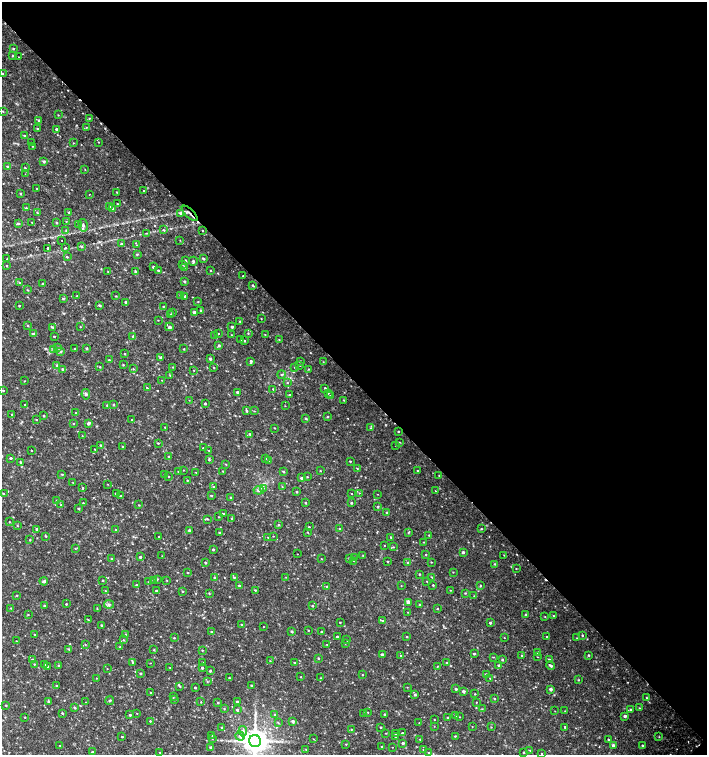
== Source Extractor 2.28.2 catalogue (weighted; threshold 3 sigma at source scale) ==
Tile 8 of 4 x 4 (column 4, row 2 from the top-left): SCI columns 4453-5862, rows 3013-4518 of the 6023 x 6029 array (HDU 1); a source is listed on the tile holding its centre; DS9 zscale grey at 2 x 2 block average (1 PNG px = mean of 2 x 2 image px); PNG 709 x 757 px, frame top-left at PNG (2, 2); each listed source drawn as its Kron ellipse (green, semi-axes under 4 px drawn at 4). Shown black and unused: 50% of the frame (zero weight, under 2 of 3 exposures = <1% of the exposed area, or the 3 px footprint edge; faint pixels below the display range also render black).
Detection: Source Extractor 2.28.2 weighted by HDU 2 'WHT'; one run over the whole footprint, this tile lists its part. Background 0.0327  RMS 0.004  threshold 0.0181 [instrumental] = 3 sigma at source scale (4.5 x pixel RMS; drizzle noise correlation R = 1.50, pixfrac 1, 0.0396/0.0396 arcsec/px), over >= 5 px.
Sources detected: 480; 9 cosmic-ray / hot-pixel residue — neither listed nor drawn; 1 coinciding with a brighter row at this scale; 1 inside a brighter listed object's ellipse — not listed separately; the other 469 listed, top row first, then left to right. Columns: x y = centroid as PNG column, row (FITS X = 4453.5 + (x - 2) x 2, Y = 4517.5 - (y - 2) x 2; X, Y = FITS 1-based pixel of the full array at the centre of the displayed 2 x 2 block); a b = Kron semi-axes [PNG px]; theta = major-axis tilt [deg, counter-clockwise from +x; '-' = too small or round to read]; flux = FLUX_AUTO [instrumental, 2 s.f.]
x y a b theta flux
13 49 3 2 - 0.86
12 56 3 2 - 0.74
18 57 2 2 - 0.36
2 74 3 2 - 1.1
3 111 2 2 - 0.55
58 115 3 2 - 0.45
89 118 3 3 - 0.72
39 120 3 3 - 1.2
86 127 3 3 - 0.61
37 129 2 2 - 0.76
56 129 3 3 - 1.5
25 136 3 2 - 0.56
98 142 2 2 - 0.41
31 143 3 2 - 0.58
73 143 2 2 - 0.5
33 146 2 2 - 0.5
44 161 3 3 - 1.2
7 166 2 2 - 0.88
25 168 2 2 - 0.69
85 169 2 2 - 0.39
25 174 2 2 - 0.37
37 188 2 2 - 0.56
143 191 2 2 - 0.39
117 192 2 2 - 0.56
20 194 3 2 - 0.71
89 194 2 2 - 1.2
117 204 2 2 - 0.58
109 206 2 2 - 0.56
26 208 3 3 - 0.91
113 208 3 3 - 0.99
69 212 2 2 - 0.65
37 213 2 2 - 0.52
181 213 4 3 - 1.8
190 213 10 2 -44 2.7
66 221 2 2 - 0.34
32 222 3 2 - 0.45
56 222 3 2 - 0.82
18 223 3 3 - 1.1
78 225 2 2 - 0.48
83 225 6 4 -76 2.6
164 230 4 2 - 0.7
66 231 3 2 - 0.5
203 231 2 2 - 0.44
147 233 2 2 - 0.59
62 240 2 2 - 0.34
180 240 2 2 - 0.34
122 244 3 3 - 1.1
137 245 3 2 - 0.49
82 246 3 3 - 1.1
66 247 3 2 - 0.73
47 248 2 2 - 1.1
137 254 3 3 - 0.91
67 257 2 2 - 0.78
7 259 3 2 - 0.61
203 259 3 3 - 1.2
185 261 3 3 - 1
193 261 4 3 - 1.3
183 265 3 2 - 0.57
7 266 2 2 - 0.53
153 267 2 2 - 1.3
184 267 3 2 - 0.49
158 270 3 2 - 0.92
211 270 3 2 - 0.46
108 271 2 2 - 0.41
135 272 3 3 - 1.4
243 276 2 2 - 0.52
184 281 2 2 - 1.3
19 282 2 2 - 0.41
43 284 2 2 - 0.71
253 285 3 2 - 0.78
28 290 3 2 - 0.63
180 295 2 2 - 0.53
77 296 2 2 - 0.75
116 296 2 2 - 0.57
185 296 4 2 - 0.88
63 299 3 2 - 0.75
126 302 3 2 - 1
198 302 2 2 - 0.46
100 305 4 2 - 0.94
19 306 2 2 - 0.74
163 306 2 2 - 0.55
201 311 3 2 - 0.94
194 312 3 3 - 1.7
172 313 3 2 - 0.69
170 314 3 2 - 0.57
261 318 2 2 - 0.46
158 320 2 2 - 0.34
240 321 3 3 - 0.87
28 326 2 2 - 0.6
52 327 4 3 - 1
80 327 2 2 - 0.43
169 327 4 3 - 1.6
232 327 2 2 - 1.8
218 333 2 2 - 0.58
248 333 3 2 - 0.67
33 334 3 3 - 1.3
231 335 2 2 - 0.47
265 335 3 2 - 0.44
54 336 2 2 - 0.68
133 336 2 2 - 1.3
215 336 3 2 - 0.79
241 339 2 2 - 0.53
279 340 3 2 - 0.46
244 341 3 2 - 0.64
219 345 3 3 - 1.3
57 348 3 2 - 0.76
75 348 3 2 - 0.73
87 348 2 2 - 1.2
53 349 4 3 - 1.3
184 349 2 2 - 0.56
61 352 3 3 - 0.87
125 354 2 2 - 0.78
160 358 4 3 - 1.3
210 359 3 2 - 1.5
109 360 2 2 - 0.94
251 361 4 2 - 1.5
300 361 3 2 - 0.94
323 362 2 2 - 0.33
56 365 3 3 - 0.85
123 365 2 2 - 0.66
300 365 3 2 - 0.42
100 367 2 2 - 0.55
173 367 2 2 - 0.42
214 368 3 2 - 0.55
295 368 2 2 - 0.51
62 369 3 3 - 0.94
133 369 3 2 - 0.54
309 369 3 2 - 0.56
194 370 2 2 - 0.44
281 374 4 2 - 0.99
170 375 3 2 - 0.57
162 380 2 2 - 0.37
24 381 2 2 - 1.4
287 383 2 2 - 0.55
147 388 3 2 - 0.67
325 388 2 2 - 0.76
273 389 3 3 - 0.77
3 390 3 2 - 0.66
237 392 2 2 - 1.6
328 393 2 2 - 0.51
86 394 5 4 - 1.7
290 395 3 2 - 1.2
330 396 2 2 - 0.38
189 400 2 2 - 0.3
344 400 2 2 - 0.53
205 403 2 2 - 1.1
25 405 2 2 - 0.45
107 405 3 3 - 0.82
114 405 3 2 - 0.66
285 406 2 2 - 0.39
246 411 4 2 - 0.79
254 411 2 2 - 0.51
75 413 2 2 - 0.41
12 414 2 2 - 0.75
44 416 2 2 - 0.76
327 417 3 3 - 0.76
306 418 3 2 - 0.94
36 419 2 2 - 0.47
132 420 2 2 - 0.92
88 423 4 3 - 1.8
73 424 2 2 - 0.65
165 427 2 2 - 0.63
275 428 3 2 - 0.43
371 428 3 3 - 0.68
398 431 2 2 - 0.64
250 434 3 2 - 0.73
82 436 3 2 - 0.39
399 442 3 2 - 0.96
158 443 2 2 - 0.74
100 445 3 2 - 0.65
396 446 2 2 - 0.32
123 447 3 2 - 0.54
203 448 2 2 - 0.53
95 449 2 2 - 0.48
31 451 2 2 - 5.7
209 451 2 2 - 0.36
169 456 2 2 - 0.68
11 458 2 2 - 1.1
265 458 2 2 - 0.53
209 460 4 3 - 0.82
269 460 3 2 - 1
350 461 2 2 - 0.72
20 462 2 2 - 1
226 464 2 2 - 0.67
357 468 3 2 - 0.48
184 470 2 2 - 0.35
178 471 2 2 - 0.76
223 471 2 2 - 0.48
320 471 2 2 - 0.55
417 471 2 2 - 0.56
196 472 2 2 - 0.41
283 472 3 3 - 0.94
62 474 2 2 - 0.82
164 475 2 2 - 0.49
439 475 3 2 - 0.53
168 476 2 2 - 0.46
307 477 2 2 - 0.56
301 478 3 2 - 1.2
187 480 3 2 - 0.58
73 483 2 2 - 0.41
108 484 2 2 - 0.36
214 487 3 3 - 0.81
282 487 3 2 - 0.35
83 488 3 3 - 0.69
263 488 3 2 - 0.92
259 490 5 3 - 2
297 491 2 2 - 0.83
435 491 2 2 - 0.37
116 493 2 2 - 1
359 493 2 2 - 0.34
3 494 3 2 - 0.83
352 494 2 2 - 0.35
377 494 2 2 - 0.28
211 495 3 2 - 0.83
121 496 2 2 - 0.93
231 498 3 3 - 1.2
57 501 2 2 - 1.1
83 503 2 2 - 0.7
306 503 2 2 - 1
351 503 2 2 - 1.1
61 505 2 2 - 0.37
139 505 2 2 - 0.56
378 506 4 3 - 1.1
79 508 2 2 - 0.85
387 512 2 2 - 0.9
223 514 2 2 - 0.92
219 517 2 2 - 0.48
232 518 3 3 - 1.3
208 519 3 2 - 0.6
9 522 2 2 - 0.52
279 525 3 2 - 0.84
17 526 2 2 - 0.47
309 527 3 2 - 0.55
37 529 2 2 - 1.4
340 529 3 2 - 0.68
481 529 3 2 - 0.65
116 530 3 2 - 0.69
189 530 3 3 - 1.3
308 532 3 2 - 0.63
408 532 3 2 - 0.67
220 533 2 2 - 1.3
429 535 2 2 - 0.61
46 536 3 2 - 0.78
273 536 2 2 - 0.4
159 537 2 2 - 0.58
268 537 2 2 - 0.37
391 537 2 2 - 0.88
30 540 2 2 - 0.66
424 542 2 2 - 0.47
384 546 2 2 - 0.34
393 547 2 2 - 0.55
75 548 3 2 - 0.61
213 549 3 2 - 1.1
463 552 3 2 - 1.8
297 554 2 2 - 0.32
426 554 2 2 - 0.5
363 555 2 2 - 0.38
504 555 2 2 - 0.36
162 556 2 2 - 0.36
140 557 3 2 - 1.3
111 558 2 2 - 0.7
350 558 3 2 - 0.95
355 558 3 2 - 0.59
321 559 2 2 - 0.46
354 561 2 2 - 0.32
388 562 2 2 - 0.76
431 562 2 2 - 0.48
205 563 2 2 - 1.2
408 563 3 3 - 1
495 564 3 2 - 0.83
516 569 2 2 - 0.46
453 572 2 2 - 0.46
188 573 3 2 - 0.43
419 574 2 2 - 0.78
214 577 3 2 - 0.76
234 577 3 3 - 0.92
286 577 2 2 - 0.27
432 577 3 2 - 0.78
157 579 3 3 - 1.1
103 580 2 2 - 0.61
154 580 3 2 - 0.98
167 580 3 2 - 0.44
44 581 4 3 - 2.1
427 581 2 2 - 0.38
149 582 2 2 - 0.62
136 585 3 2 - 1
239 585 3 2 - 0.88
433 585 2 2 - 0.74
481 585 3 2 - 0.55
401 586 3 2 - 0.4
327 587 3 2 - 1.1
255 590 3 2 - 0.81
450 590 2 2 - 0.44
105 591 2 2 - 0.77
156 591 2 2 - 0.85
183 591 3 2 - 0.64
209 593 2 2 - 0.7
465 593 3 3 - 0.7
17 595 3 2 - 0.62
474 596 2 2 - 0.39
408 602 3 3 - 4.8
66 604 2 2 - 0.83
109 604 5 4 - 1.9
45 605 2 2 - 1
420 605 3 2 - 0.74
313 606 2 2 - 0.81
11 608 3 2 - 0.41
97 609 3 2 - 0.64
437 609 2 2 - 0.45
408 612 2 2 - 0.45
28 615 3 2 - 0.41
526 615 3 2 - 1.4
553 616 2 2 - 0.48
545 617 2 2 - 0.5
88 620 2 2 - 0.56
383 621 3 3 - 1.4
340 622 2 2 - 0.55
490 623 2 2 - 1.5
241 624 3 2 - 0.49
101 625 2 2 - 0.92
263 627 2 2 - 0.35
308 630 2 2 - 0.43
292 631 3 2 - 1.4
212 632 2 2 - 1.4
321 632 2 2 - 0.63
35 634 2 2 - 0.64
126 634 2 2 - 0.52
582 635 2 2 - 0.76
337 637 2 2 - 1.5
407 637 3 2 - 0.61
547 637 2 2 - 0.6
174 638 2 2 - 0.72
504 638 2 2 - 0.37
577 638 2 2 - 0.42
123 640 3 2 - 0.55
347 640 2 2 - 0.48
16 641 2 2 - 0.39
345 643 2 2 - 0.41
85 644 3 2 - 0.58
327 644 2 2 - 0.38
120 647 2 2 - 0.52
69 649 3 2 - 0.9
154 650 3 3 - 0.75
202 650 2 2 - 0.61
538 652 3 3 - 1.8
382 654 3 3 - 1.6
474 654 3 2 - 1.1
522 655 2 2 - 0.71
589 655 2 2 - 0.92
401 656 2 2 - 0.5
493 657 3 2 - 0.48
537 657 2 2 - 0.34
318 658 3 2 - 0.75
32 659 3 2 - 0.65
549 659 2 2 - 1.1
502 660 3 2 - 1
270 661 2 2 - 0.48
133 662 3 3 - 1.2
202 662 2 2 - 0.38
150 663 2 2 - 0.32
294 663 2 2 - 1.1
446 663 2 2 - 0.5
34 664 2 2 - 0.57
44 665 2 2 - 0.79
499 665 3 2 - 1
47 666 3 3 - 1.4
59 666 3 2 - 1.3
437 666 2 2 - 0.52
551 666 4 2 - 2
170 668 2 2 - 0.38
202 668 3 2 - 1.2
107 669 2 2 - 0.34
210 671 3 2 - 1.1
140 673 2 2 - 0.98
486 674 2 2 - 1.2
362 675 2 2 - 0.52
301 677 2 2 - 0.5
97 678 2 2 - 0.32
229 678 2 2 - 0.67
321 678 3 2 - 0.4
490 678 2 2 - 0.41
578 680 3 2 - 0.62
207 682 3 2 - 0.6
56 685 3 2 - 0.49
251 685 2 2 - 0.76
180 686 4 3 - 1.1
407 687 2 2 - 0.39
195 688 2 2 - 0.92
456 689 2 2 - 1.4
551 689 3 3 - 2.8
463 691 2 2 - 2.4
151 693 2 2 - 0.44
475 694 2 2 - 0.53
415 695 3 3 - 1.2
173 697 3 2 - 0.56
646 698 3 2 - 0.57
494 699 2 2 - 0.81
175 700 3 2 - 0.73
48 701 3 2 - 1
110 701 4 2 - 0.99
86 702 2 2 - 0.31
201 702 2 2 - 0.41
218 702 3 2 - 0.71
237 702 2 2 - 1.1
476 702 2 2 - 0.4
6 705 2 2 - 0.79
74 707 3 2 - 1
640 708 4 2 - 0.87
224 709 2 2 - 0.59
482 709 3 3 - 0.64
631 709 3 3 - 1.1
237 710 3 2 - 1.6
555 711 2 2 - 0.35
565 711 2 2 - 0.47
368 712 3 2 - 0.45
62 713 3 2 - 0.95
137 713 2 2 - 0.39
364 714 3 3 - 0.98
385 714 3 2 - 0.99
130 715 2 2 - 1.1
275 715 3 3 - 1
455 716 3 3 - 1.2
625 716 3 2 - 2.3
25 717 2 2 - 0.58
447 717 3 2 - 0.41
460 717 2 2 - 0.33
434 720 2 2 - 0.42
150 721 2 2 - 0.74
293 721 3 3 - 2.1
278 723 3 2 - 0.55
419 723 2 2 - 0.38
434 726 2 2 - 0.33
222 727 2 2 - 0.58
381 727 2 2 - 0.77
472 727 2 2 - 0.34
491 727 2 2 - 0.4
565 727 2 2 - 1.1
351 729 2 2 - 0.47
243 731 5 4 - 2.9
386 733 2 2 - 0.41
396 733 3 2 - 0.53
402 733 2 2 - 0.84
212 735 3 2 - 0.75
240 736 4 4 - 2.5
455 736 2 2 - 0.61
122 737 2 2 - 0.67
396 737 3 3 - 0.77
659 737 2 2 - 0.48
212 738 2 2 - 0.39
313 739 2 2 - 0.45
420 739 2 2 - 0.57
609 739 3 2 - 1.1
255 741 6 6 - 1300
403 743 2 2 - 2.2
346 744 2 2 - 0.5
613 745 3 2 - 3.1
643 745 3 2 - 1.1
60 746 2 2 - 0.47
211 747 2 2 - 1.8
382 747 2 2 - 0.89
392 747 2 2 - 0.31
306 749 2 2 - 0.37
423 750 2 2 - 0.54
530 750 2 2 - 0.49
92 752 2 2 - 0.89
160 752 2 2 - 0.6
428 752 3 2 - 0.54
524 752 2 2 - 0.9
542 753 2 2 - 0.48
Overlapping masked pixels (flux is a lower limit): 1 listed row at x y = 190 213
Isophote crosses this tile's border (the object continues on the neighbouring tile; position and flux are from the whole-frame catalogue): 3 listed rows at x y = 2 74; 7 259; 255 741
Diffuse or blended objects may show on this block-average render without a row.